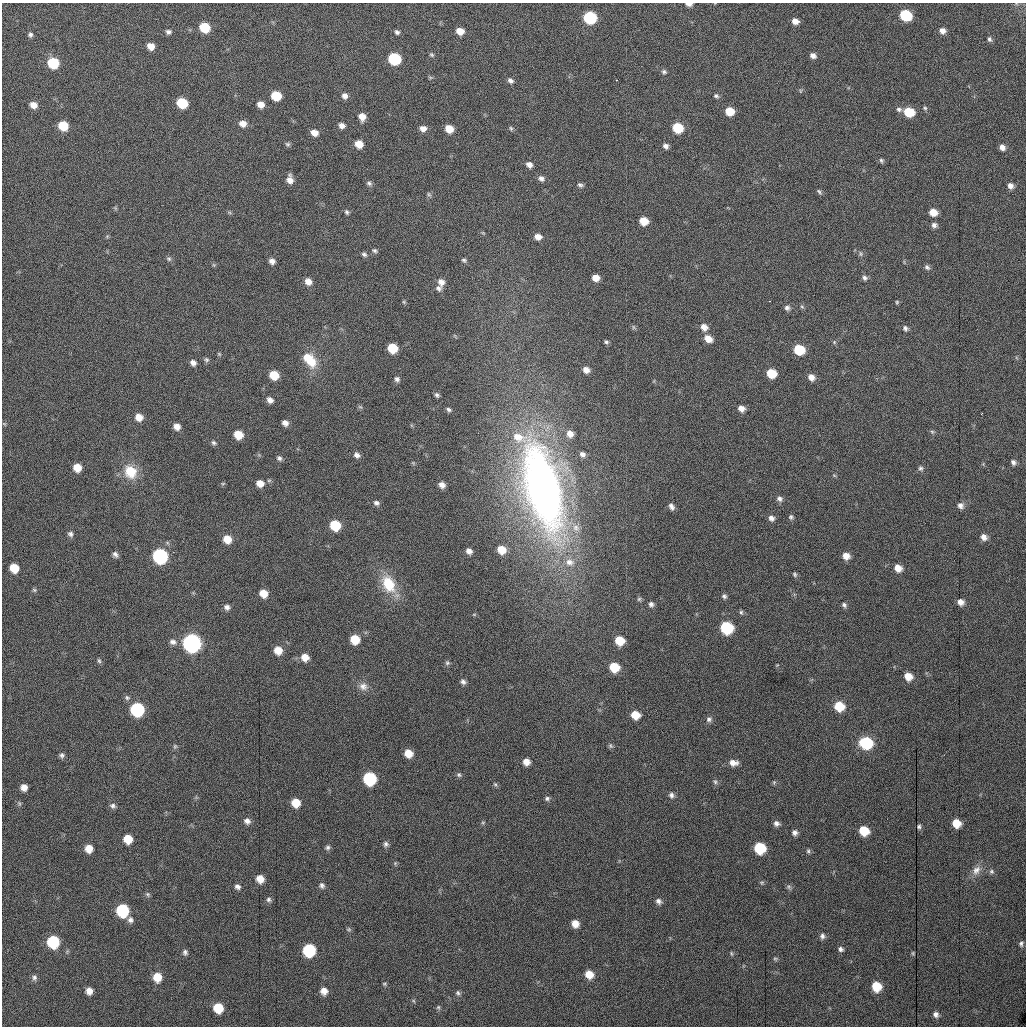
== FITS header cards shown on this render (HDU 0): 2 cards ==
NAXIS1  =                 1024 /fastest changing axis
NAXIS2  =                 1024 /next to fastest changing axis

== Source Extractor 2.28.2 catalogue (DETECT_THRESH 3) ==
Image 1024 x 1024 px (HDU 0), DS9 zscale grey, 1 PNG px = 1 image px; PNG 1028 x 1028 px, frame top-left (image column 1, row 1024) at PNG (2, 3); no overlay
Background 2140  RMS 46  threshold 139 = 3 sigma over >= 5 px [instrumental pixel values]
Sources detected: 235; all 235 listed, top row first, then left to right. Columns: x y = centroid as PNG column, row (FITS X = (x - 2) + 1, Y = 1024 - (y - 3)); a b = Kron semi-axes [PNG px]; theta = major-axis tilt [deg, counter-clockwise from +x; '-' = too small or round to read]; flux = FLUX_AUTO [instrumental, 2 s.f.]
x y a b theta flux
689 4 6 4 -4 1.3e+04
905 15 8 7 - 2.2e+05
590 18 8 7 - 3.5e+05
795 21 7 6 - 2.1e+04
205 28 7 6 - 1.3e+05
460 31 7 5 -23 3.6e+04
942 31 7 6 - 1.8e+04
168 32 7 6 - 9.3e+03
397 32 6 5 - 7.3e+03
30 35 6 5 - 7.7e+03
989 39 7 5 -68 7.1e+03
151 46 7 6 - 3.3e+04
432 55 6 5 - 5.2e+03
813 56 6 5 - 1.4e+04
394 59 8 7 - 2.8e+05
53 63 7 7 - 1.9e+05
664 72 6 6 - 7.1e+03
430 77 6 4 -19 4.1e+03
510 81 7 6 - 1.0e+04
800 91 6 4 72 3.7e+03
276 96 7 6 - 1.1e+05
345 96 7 7 - 1.4e+04
716 96 7 5 -25 6.6e+03
182 103 7 7 - 1.4e+05
33 105 7 6 - 2.6e+04
261 105 6 6 - 2.6e+04
925 108 7 5 -4 5.7e+03
899 109 7 6 - 8.3e+03
729 111 7 6 - 6.2e+04
909 112 8 7 - 1.0e+05
362 117 7 6 - 2.7e+04
243 124 8 7 - 2.5e+04
63 126 7 6 - 9.4e+04
342 126 7 6 - 1.5e+04
511 128 6 5 - 4.8e+03
678 128 7 7 - 1.3e+05
423 129 7 7 - 1.8e+04
449 129 7 6 - 4.4e+04
314 133 7 5 -21 2.5e+04
287 144 7 5 -2 5.6e+03
359 144 7 6 - 4.1e+04
666 146 6 5 - 1.2e+04
1002 147 7 6 - 1.6e+04
881 160 6 5 - 6.0e+03
529 165 7 6 - 1.5e+04
541 178 8 7 - 1.2e+04
290 180 8 6 -82 2.2e+04
369 183 7 5 -20 7.5e+03
580 185 7 5 -20 7.2e+03
1010 186 7 6 - 1.5e+04
819 192 7 4 -45 5.5e+03
429 194 6 5 - 5.5e+03
347 212 6 5 - 6.2e+03
933 212 7 6 - 3.7e+04
644 221 7 6 - 5.1e+04
934 225 7 6 - 1.1e+04
483 233 6 3 -18 3.3e+03
538 237 8 6 -13 2.1e+04
375 251 7 5 -25 6.0e+03
364 254 7 5 -32 7.4e+03
861 254 7 5 -73 5.8e+03
169 259 7 5 -16 6.3e+03
464 260 7 5 -28 6.3e+03
272 261 6 5 - 1.5e+04
214 265 7 4 -71 3.7e+03
927 267 8 6 -41 8.2e+03
596 278 6 5 - 2.7e+04
864 278 7 6 - 8.6e+03
308 281 7 6 - 2.4e+04
441 282 9 7 -64 2.1e+04
438 288 8 7 - 1.0e+04
404 302 5 4 - 3.8e+03
897 302 5 4 - 3.9e+03
802 307 5 3 - 4.0e+03
787 308 7 6 - 9.4e+03
633 327 6 4 -89 4.9e+03
704 327 8 7 - 2.2e+04
905 328 7 6 - 8.6e+03
708 339 9 7 -36 3.0e+04
606 342 5 5 - 5.9e+03
834 342 5 4 - 4.0e+03
392 348 7 7 - 9.2e+04
799 350 8 7 - 1.3e+05
219 354 6 4 -45 3.3e+03
206 359 7 6 - 6.5e+03
309 359 19 11 -50 8.1e+04
193 363 7 6 - 1.3e+04
586 370 7 6 - 2.1e+04
771 373 7 6 - 8.5e+04
274 375 7 6 - 7.4e+04
811 377 8 7 - 2.0e+04
397 379 7 6 - 9.0e+03
437 395 7 5 -51 6.7e+03
270 400 7 6 - 1.5e+04
360 407 6 4 -18 4.3e+03
741 408 7 6 - 2.0e+04
449 410 6 4 -34 6.5e+03
139 417 7 7 - 3.1e+04
285 423 6 5 - 1.5e+04
4 424 6 3 -19 3.2e+03
177 427 6 6 - 2.2e+04
932 432 6 5 - 5.2e+03
570 434 9 8 - 2.2e+04
238 435 7 6 - 5.8e+04
518 437 20 13 -17 6.6e+04
214 443 7 5 -32 6.7e+03
582 454 8 7 - 1.1e+04
357 455 7 6 - 1.2e+04
279 458 7 5 -34 7.4e+03
1013 462 7 6 - 1.0e+04
413 463 5 5 - 3.4e+03
77 468 7 6 - 4.6e+04
921 468 7 6 - 7.6e+03
130 472 17 15 -56 7.3e+04
834 475 6 3 -19 3.3e+03
223 483 6 3 19 3.6e+03
260 483 8 7 - 2.7e+04
442 485 6 5 - 1.6e+04
544 487 93 36 -76 2.1e+06
780 499 7 7 - 1.1e+04
376 503 7 6 - 9.6e+03
671 506 8 5 -58 1.2e+04
960 506 8 7 - 1.4e+04
791 517 7 6 - 6.8e+03
771 518 7 7 - 1.3e+04
335 525 8 7 - 1.3e+05
576 528 11 9 -38 2.6e+04
70 534 7 6 - 9.3e+03
984 537 8 7 - 1.9e+04
227 539 8 7 - 4.5e+04
168 543 6 4 -70 4.3e+03
501 550 8 7 - 4.6e+04
469 551 6 6 - 1.5e+04
115 554 7 5 -55 1.0e+04
160 556 8 8 - 7.0e+05
846 556 7 7 - 2.9e+04
569 562 13 9 -8 2.9e+04
14 568 7 6 - 6.4e+04
898 568 8 7 - 3.0e+04
795 574 7 5 -53 5.8e+03
388 584 25 16 -64 9.6e+04
34 590 6 5 - 5.0e+03
263 593 7 6 - 4.0e+04
724 596 6 6 - 7.1e+03
639 599 6 5 - 5.5e+03
960 602 7 6 - 2.0e+04
651 604 7 6 - 9.7e+03
844 605 7 5 -52 7.4e+03
227 607 7 6 - 1.2e+04
741 612 6 5 - 5.3e+03
727 628 8 8 - 2.6e+05
355 639 7 7 - 7.1e+04
619 640 8 7 - 6.5e+04
173 642 10 7 -14 1.4e+04
192 643 9 8 - 1.7e+06
278 650 7 7 - 4.1e+04
305 657 8 7 - 3.0e+04
99 661 6 4 -72 5.3e+03
447 663 7 6 - 6.6e+03
777 665 4 4 - 2.4e+03
614 667 8 7 - 9.1e+04
908 676 7 6 - 3.7e+04
463 682 7 6 - 1.0e+04
363 686 12 10 -17 2.3e+04
127 698 7 6 - 7.3e+03
839 706 8 7 - 8.4e+04
137 710 8 8 - 4.3e+05
635 715 8 7 - 4.8e+04
709 719 8 7 - 1.0e+04
866 743 9 8 - 1.8e+05
175 746 7 5 -70 5.3e+03
610 746 7 6 - 5.7e+03
408 753 7 7 - 4.2e+04
62 755 7 6 - 8.7e+03
526 762 7 6 - 2.4e+04
733 763 10 7 -5 2.3e+04
459 775 6 6 - 6.3e+03
369 779 8 8 - 3.4e+05
715 782 7 5 -68 6.6e+03
774 782 6 5 - 4.1e+03
495 784 6 5 - 4.9e+03
24 787 6 6 - 2.4e+04
671 795 7 6 - 1.0e+04
547 798 7 6 - 7.1e+03
296 803 7 7 - 5.2e+04
113 806 8 6 -19 9.9e+03
247 821 8 7 - 1.5e+04
483 822 5 3 - 3.5e+03
776 823 7 6 - 1.2e+04
956 823 7 6 - 5.3e+04
919 827 6 4 87 5.9e+03
864 831 8 7 - 8.1e+04
795 832 7 6 - 1.2e+04
128 839 7 7 - 5.5e+04
386 844 7 6 - 8.7e+03
327 847 7 6 - 7.5e+03
89 848 7 7 - 3.7e+04
759 848 8 7 - 1.7e+05
808 851 6 5 - 5.5e+03
395 863 5 5 - 4.1e+03
976 870 14 10 57 2.6e+04
991 871 6 6 - 6.8e+03
260 879 7 7 - 3.4e+04
762 883 7 5 -16 4.7e+03
322 886 8 7 - 9.3e+03
237 887 7 6 - 1.1e+04
789 887 7 6 - 6.4e+03
148 894 7 5 -47 5.9e+03
268 899 6 6 - 8.0e+03
658 901 8 7 - 1.1e+04
122 910 8 8 - 2.9e+05
130 920 8 7 - 1.2e+04
575 924 7 6 - 3.1e+04
349 929 7 6 - 5.3e+03
822 936 8 6 -87 1.0e+04
53 942 8 8 - 2.4e+05
1021 944 7 5 73 8.0e+03
841 949 6 5 - 8.4e+03
309 950 8 8 - 2.8e+05
185 952 7 6 - 8.6e+03
913 953 4 4 - 3.2e+03
731 954 6 4 -71 4.1e+03
775 959 6 5 - 4.7e+03
589 974 8 7 - 4.2e+04
157 977 8 7 - 5.4e+04
34 978 8 6 -78 8.7e+03
384 984 6 4 -20 4.4e+03
876 986 8 7 - 8.1e+04
89 991 6 6 - 2.3e+04
324 991 8 7 - 2.4e+04
458 993 7 6 - 7.0e+03
414 1001 6 4 -70 4.0e+03
438 1007 6 5 - 5.1e+03
218 1008 8 7 - 8.7e+04
936 1014 7 6 - 1.3e+04
At the frame edge (FLAGS 8, measured only in part): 1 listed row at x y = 689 4

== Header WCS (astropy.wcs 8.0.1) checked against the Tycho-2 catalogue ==
Header WCS as astropy/WCSLIB reads it (applying the file's SIP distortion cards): RA---TAN-SIP/DEC--TAN-SIP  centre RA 22:37:07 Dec +34:26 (339.28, +34.43 deg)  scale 1.19 arcsec/px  FOV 20.4' x 20.4'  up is -180 deg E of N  parity flipped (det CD > 0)
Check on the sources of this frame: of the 60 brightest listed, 10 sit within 1.8 arcsec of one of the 12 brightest Tycho-2 stars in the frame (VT <= 12.45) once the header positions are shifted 0.18 arcsec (0.01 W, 0.18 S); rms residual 0.59 arcsec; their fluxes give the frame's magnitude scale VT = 25.90 - 2.5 log10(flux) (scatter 0.09 mag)
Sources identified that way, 10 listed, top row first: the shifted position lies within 1.8 arcsec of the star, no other Tycho-2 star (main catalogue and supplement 1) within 3.6 arcsec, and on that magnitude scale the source's flux lands within +1.5 / -3 mag of the star's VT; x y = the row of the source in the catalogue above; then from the Tycho-2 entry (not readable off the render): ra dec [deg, ICRS J2000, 3 dp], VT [Tycho-2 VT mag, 2 dp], TYC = Tycho-2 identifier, HIP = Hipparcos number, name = IAU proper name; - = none
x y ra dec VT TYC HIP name
394 59 339.328 +34.274 12.45 2743-760-1 - -
53 63 339.464 +34.274 12.14 2743-1140-1 - -
335 525 339.352 +34.428 12.35 2743-2192-1 - -
160 556 339.423 +34.438 11.35 2743-2123-1 - -
727 628 339.195 +34.463 12.36 2743-2060-1 - -
192 643 339.410 +34.467 10.44 2743-1983-1 - -
369 779 339.339 +34.512 12.11 2743-1970-1 - -
759 848 339.182 +34.536 12.33 2743-1908-1 - -
122 910 339.439 +34.555 12.24 2743-2333-1 - -
53 942 339.467 +34.566 12.43 2743-2295-1 - -